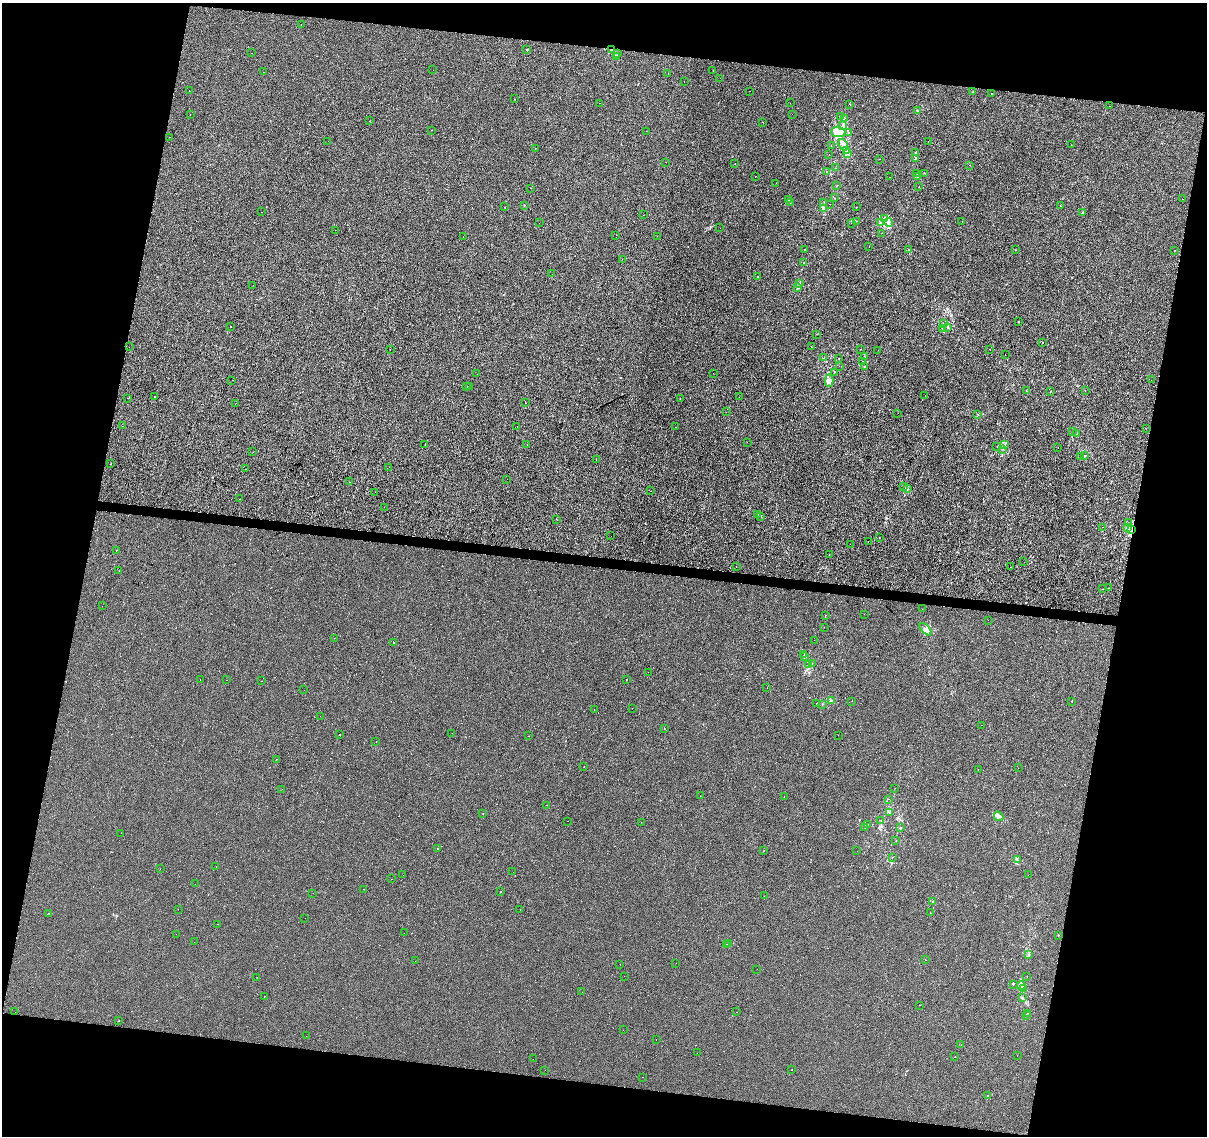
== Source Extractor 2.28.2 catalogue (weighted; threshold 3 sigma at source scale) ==
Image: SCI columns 1-4820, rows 223-4755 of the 4824 x 5035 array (HDU 1 of 3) = the unmasked area's bounding box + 8 px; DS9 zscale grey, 4 x 4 block average (1 PNG px = mean of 4 x 4 image px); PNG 1209 x 1138 px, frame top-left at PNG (2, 3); each listed source drawn as its Kron ellipse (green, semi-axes under 4 px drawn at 4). Shown black and unused: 24% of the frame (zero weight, under 3 of 4 exposures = <1% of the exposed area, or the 3 px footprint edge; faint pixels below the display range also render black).
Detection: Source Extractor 2.28.2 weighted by HDU 2 'WHT'. Background -0.00137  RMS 0.0033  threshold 0.015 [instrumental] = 3 sigma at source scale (4.5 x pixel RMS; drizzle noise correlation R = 1.50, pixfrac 1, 0.0396/0.0396 arcsec/px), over >= 5 px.
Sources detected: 605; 1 too faint to see at this stretch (4 x 4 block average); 2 inside a brighter object's white glare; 275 cosmic-ray / hot-pixel residue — neither listed nor drawn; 8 coinciding with a brighter row at this scale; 13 inside a brighter listed object's ellipse — not listed separately; the other 306 listed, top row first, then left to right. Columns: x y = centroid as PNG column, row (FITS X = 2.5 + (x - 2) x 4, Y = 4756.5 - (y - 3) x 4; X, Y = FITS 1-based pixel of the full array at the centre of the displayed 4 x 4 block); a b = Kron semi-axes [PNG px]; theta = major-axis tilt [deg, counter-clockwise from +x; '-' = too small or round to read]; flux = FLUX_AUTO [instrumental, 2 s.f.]
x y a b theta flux
301 24 2 2 - 0.36
527 50 2 2 - 1.3
612 50 2 2 - 3.2
251 53 2 2 - 0.31
618 53 2 2 - 0.41
617 57 2 2 - 2.1
433 70 2 2 - 0.35
713 70 2 2 - 0.49
263 72 2 2 - 6.1
668 74 2 2 - 0.47
720 78 2 2 - 0.34
684 82 2 2 - 0.38
189 90 2 2 - 0.46
750 91 2 2 - 0.49
973 92 2 2 - 1
991 94 2 2 - 5.2
515 99 2 2 - 0.83
600 103 2 2 - 0.78
790 103 2 2 - 0.71
850 104 2 2 - 0.58
1109 106 2 2 - 0.56
917 110 2 2 - 1.9
792 114 2 2 - 0.45
190 115 2 2 - 0.61
840 116 2 2 - 1.2
844 118 2 2 - 0.93
369 121 2 2 - 0.41
763 122 2 2 - 1.2
843 125 3 2 - 2.8
432 130 2 2 - 0.54
647 131 2 2 - 3
838 132 7 5 -3 21
849 133 2 2 - 0.66
169 137 2 2 - 0.42
328 141 2 2 - 2
928 141 2 2 - 0.25
843 145 6 3 -66 10
1071 145 2 2 - 0.3
831 146 2 2 - 0.41
535 148 2 2 - 0.36
847 150 2 2 - 1.3
916 152 2 2 - 1.6
829 154 2 2 - 0.66
847 154 3 2 - 2.4
879 159 2 2 - 0.48
916 159 3 2 - 1.6
666 162 2 2 - 0.45
735 164 2 2 - 1.3
970 165 2 2 - 1.6
835 168 2 2 - 0.38
827 171 2 2 - 0.45
925 173 2 2 - 0.28
917 174 2 2 - 0.6
756 176 2 2 - 5.9
889 177 2 2 - 0.34
918 177 3 2 - 1.6
776 183 2 2 - 0.53
837 186 2 2 - 0.96
919 187 2 2 - 0.52
531 188 2 2 - 0.46
834 198 2 2 - 0.6
1182 199 2 2 - 0.43
789 200 2 2 - 0.28
790 202 2 2 - 0.32
824 202 2 2 - 0.53
830 204 2 2 - 49
524 206 2 2 - 0.6
1060 206 2 2 - 0.5
505 207 2 2 - 2.3
856 207 2 2 - 0.64
823 209 4 4 - 4.2
262 212 2 2 - 0.5
1082 213 2 2 - 0.67
643 215 2 2 - 0.24
884 218 3 2 - 2.6
857 221 2 2 - 0.44
962 222 2 2 - 1.1
539 223 2 2 - 0.84
851 223 2 2 - 0.27
880 223 3 2 - 3.1
889 223 4 2 - 2.5
720 228 2 2 - 0.39
335 230 2 2 - 1
882 233 2 2 - 0.3
616 235 2 2 - 4.2
657 236 2 2 - 0.49
463 237 2 2 - 0.38
869 246 2 2 - 0.33
804 249 2 2 - 0.7
1015 249 2 2 - 3.2
908 250 2 2 - 0.83
1174 251 2 2 - 2.3
622 259 2 2 - 0.41
804 262 2 2 - 0.71
552 274 2 2 - 0.66
758 276 2 2 - 4.5
799 283 2 2 - 0.51
253 285 2 2 - 0.56
798 288 2 2 - 1.9
1019 322 2 2 - 0.58
943 324 2 2 - 0.57
231 327 2 2 - 1.5
947 327 3 2 - 0.9
943 328 2 2 - 1.8
817 334 2 2 - 0.39
1042 342 2 2 - 8.2
129 347 2 2 - 0.35
811 347 2 2 - 0.48
390 349 2 2 - 1.9
861 349 2 2 - 0.73
990 349 2 2 - 4.5
878 350 2 2 - 3.5
1005 355 2 2 - 0.3
824 357 2 2 - 0.4
864 357 2 2 - 0.73
838 358 2 2 - 0.43
862 362 2 2 - 0.62
839 366 2 2 - 0.26
865 366 2 2 - 0.78
834 372 2 2 - 0.48
713 373 2 2 - 0.23
477 374 2 2 - 2.1
232 380 2 2 - 0.29
1151 380 2 2 - 0.27
829 381 6 3 -88 7.4
467 386 2 2 - 0.66
469 386 2 2 - 6.2
1026 391 2 2 - 0.76
1051 391 2 2 - 0.69
1085 391 2 2 - 0.28
925 395 2 2 - 0.59
154 396 2 2 - 0.91
739 397 2 2 - 0.74
128 398 2 2 - 0.46
680 398 2 2 - 12
236 403 2 2 - 0.5
525 403 2 2 - 0.41
726 412 2 2 - 0.76
898 413 2 2 - 3.5
978 414 2 2 - 0.38
123 426 2 2 - 5.7
517 426 2 2 - 0.3
675 427 2 2 - 1.1
1146 429 2 2 - 0.3
1072 432 2 2 - 0.35
1077 434 3 2 - 1.4
747 442 2 2 - 0.47
425 444 2 2 - 3.7
527 444 2 2 - 0.76
1004 445 2 2 - 0.82
997 446 2 2 - 0.66
1058 448 2 2 - 1.1
1003 449 2 2 - 1.5
253 452 2 2 - 0.22
1081 456 2 2 - 0.51
1084 456 2 2 - 1.2
596 459 2 2 - 2.4
110 464 2 2 - 6.1
389 467 2 2 - 0.61
246 469 2 2 - 0.37
507 479 2 2 - 0.52
349 482 2 2 - 1.7
904 486 2 2 - 1.5
908 489 2 2 - 1.1
651 491 2 2 - 5.8
375 492 2 2 - 1.6
240 499 2 2 - 1.2
384 507 2 2 - 0.52
758 515 2 2 - 14
761 516 2 2 - 9.6
556 519 2 2 - 1.9
1128 523 2 2 - 0.66
1103 527 2 2 - 0.96
1128 527 3 2 - 2.1
1131 529 3 2 - 12
611 536 2 2 - 0.55
879 538 2 2 - 9.6
868 541 2 2 - 1.2
850 544 2 2 - 0.36
116 550 2 2 - 7.2
829 555 2 2 - 0.76
1024 562 2 2 - 0.67
736 566 2 2 - 1.7
1011 567 2 2 - 1
119 571 2 2 - 0.44
1109 588 2 2 - 0.35
1102 589 2 2 - 0.68
102 606 2 2 - 1.2
922 609 2 2 - 0.38
864 614 2 2 - 0.34
826 615 2 2 - 0.54
988 620 2 2 - 0.61
824 627 2 2 - 0.31
926 629 7 3 -47 9.1
334 638 2 2 - 0.21
814 640 2 2 - 3.1
394 643 2 2 - 2.2
804 654 2 2 - 0.32
805 657 2 2 - 0.66
812 663 2 2 - 0.88
809 664 2 2 - 0.69
648 672 2 2 - 4.5
200 680 2 2 - 1.2
227 680 2 2 - 0.35
627 680 2 2 - 0.53
261 681 2 2 - 0.39
767 688 2 2 - 0.56
304 690 2 2 - 1.5
831 701 2 2 - 2.1
852 701 2 2 - 0.53
1071 701 2 2 - 4.9
816 704 2 2 - 0.38
822 704 2 2 - 0.73
632 708 2 2 - 2.2
594 710 2 2 - 0.28
320 716 2 2 - 0.42
982 725 2 2 - 4.1
664 728 2 2 - 0.69
452 733 2 2 - 1.7
339 735 2 2 - 0.82
838 735 2 2 - 0.46
528 736 2 2 - 0.21
376 742 2 2 - 0.41
277 759 2 2 - 1.5
584 767 2 2 - 1.4
1018 768 2 2 - 0.38
978 769 2 2 - 4.8
895 788 2 2 - 0.25
282 789 2 2 - 0.51
700 796 2 2 - 0.56
784 797 2 2 - 5.8
888 799 2 2 - 0.36
547 805 2 2 - 2.5
890 812 3 2 - 1.5
483 813 2 2 - 13
999 816 5 3 - 5.4
881 820 2 2 - 0.42
568 821 2 2 - 0.61
641 822 2 2 - 0.23
868 824 2 2 - 0.41
865 827 2 2 - 0.46
900 828 2 2 - 1
121 833 2 2 - 0.41
896 841 2 2 - 0.43
438 848 2 2 - 0.69
764 851 2 2 - 0.49
857 851 2 2 - 0.36
892 857 2 2 - 0.33
1017 860 2 2 - 0.63
216 866 2 2 - 0.38
160 869 2 2 - 0.3
513 872 2 2 - 0.54
403 875 2 2 - 1.7
1028 875 2 2 - 0.33
391 879 2 2 - 0.41
195 884 2 2 - 0.31
363 889 2 2 - 4.4
501 892 2 2 - 2
313 893 2 2 - 0.37
764 896 2 2 - 1.5
932 901 2 2 - 0.53
178 909 2 2 - 0.28
520 909 2 2 - 1.2
48 913 2 2 - 0.7
930 913 2 2 - 0.37
305 918 2 2 - 0.21
218 924 2 2 - 0.49
404 933 2 2 - 1.8
176 934 2 2 - 0.66
1058 935 2 2 - 0.61
194 942 2 2 - 0.73
729 943 3 2 - 2.2
726 944 2 2 - 0.99
1029 955 2 2 - 1.9
925 960 2 2 - 2.3
415 961 2 2 - 0.27
676 963 2 2 - 1.1
620 964 2 2 - 0.83
757 969 2 2 - 0.33
624 976 2 2 - 0.3
1027 976 2 2 - 0.42
257 977 2 2 - 0.34
1013 984 2 2 - 0.55
1021 986 4 3 - 5.4
1023 988 3 2 - 1.8
582 992 2 2 - 0.4
264 996 2 2 - 1.2
1022 998 3 2 - 1.2
919 1005 2 2 - 1.7
15 1012 2 2 - 0.45
736 1012 2 2 - 1.1
1027 1013 2 2 - 0.37
1026 1015 2 2 - 0.58
119 1020 2 2 - 0.5
623 1030 2 2 - 0.52
306 1036 2 2 - 1.6
656 1039 2 2 - 0.52
961 1045 2 2 - 0.36
697 1053 2 2 - 0.34
1017 1055 2 2 - 1.7
955 1057 2 2 - 0.35
533 1059 2 2 - 0.53
545 1070 2 2 - 0.23
792 1070 2 2 - 0.59
642 1077 2 2 - 0.63
987 1095 2 2 - 4
Overlapping masked pixels (flux is a lower limit): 2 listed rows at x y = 612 50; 1131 529
Diffuse or blended objects may show on this block-average render without a row.